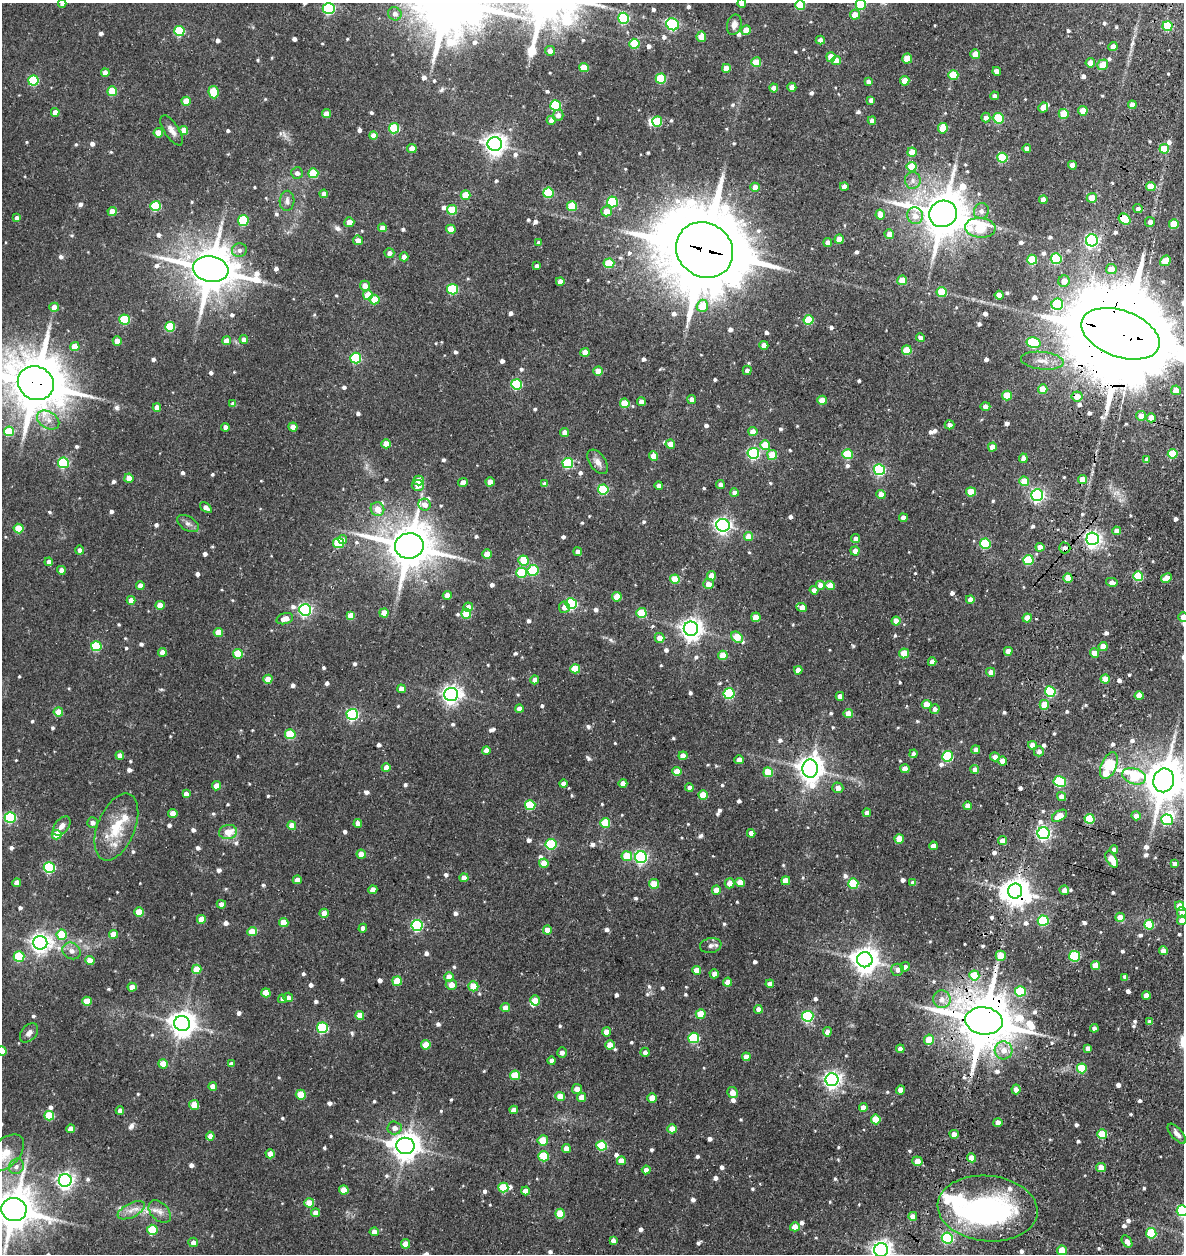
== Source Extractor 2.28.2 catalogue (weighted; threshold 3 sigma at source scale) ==
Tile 10 of 4 x 4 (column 2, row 3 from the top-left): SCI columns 1401-2582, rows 1383-2634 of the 5387 x 5349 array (HDU 1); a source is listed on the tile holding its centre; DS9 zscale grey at full resolution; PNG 1186 x 1256 px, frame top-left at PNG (2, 3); each listed source drawn as its Kron ellipse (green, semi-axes under 4 px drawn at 4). Shown black and unused: <1% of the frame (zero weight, under 3 of 5 exposures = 11% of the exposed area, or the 3 px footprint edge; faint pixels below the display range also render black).
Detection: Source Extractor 2.28.2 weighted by HDU 2 'WHT'; one run over the whole footprint, this tile lists its part. Background 0.122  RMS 0.0079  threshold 0.0357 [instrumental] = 3 sigma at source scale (4.5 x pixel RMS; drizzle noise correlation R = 1.50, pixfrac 1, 0.05/0.05 arcsec/px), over >= 5 px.
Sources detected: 860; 8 inside a brighter object's white glare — neither listed nor drawn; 8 inside a brighter listed object's ellipse — not listed separately; of the other 844, all 500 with FLUX_AUTO >= 3.15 (the completeness limit of this list) listed and drawn (344 fainter detections not listed), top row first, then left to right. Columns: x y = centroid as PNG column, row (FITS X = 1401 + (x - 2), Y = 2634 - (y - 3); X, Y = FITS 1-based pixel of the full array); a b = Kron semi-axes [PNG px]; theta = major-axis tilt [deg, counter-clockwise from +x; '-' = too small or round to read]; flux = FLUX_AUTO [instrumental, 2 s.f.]
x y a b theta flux
742 3 4 4 - 8.4
62 4 4 4 - 3.2
861 4 5 5 - 38
800 5 5 5 - 27
329 8 6 5 - 98
395 14 7 6 - 3.7
855 15 5 5 - 8.8
623 18 6 5 - 68
672 24 6 5 - 94
734 25 10 7 75 4.8
1168 26 5 5 - 38
746 30 5 4 - 8.6
179 31 5 5 - 45
701 37 5 5 - 12
820 40 5 4 - 3.6
634 44 5 5 - 24
1113 47 4 4 - 6.3
550 51 5 5 - 5.9
975 54 5 4 - 11
831 57 5 4 - 10
907 59 5 5 - 17
836 60 5 4 - 9.8
756 62 5 5 - 18
1090 63 4 4 - 9.1
1103 65 6 5 - 13
584 68 5 4 - 16
726 68 4 4 - 7.5
997 71 4 4 - 5.8
105 73 4 4 - 7.4
953 75 5 5 - 25
661 79 5 5 - 43
33 81 5 5 - 53
905 81 5 4 - 12
868 82 4 4 - 3.4
792 87 4 4 - 7
774 88 4 4 - 6.1
112 91 5 5 - 22
213 92 6 5 - 25
994 96 4 4 - 3.3
871 100 4 4 - 3.2
186 101 4 4 - 14
556 105 5 5 - 55
1132 105 4 4 - 7.6
1043 107 5 4 - 7.8
1083 111 5 4 - 13
55 112 4 4 - 6.1
326 114 4 4 - 9.3
1064 114 5 5 - 19
558 115 5 5 - 4.2
986 118 5 4 - 3.7
998 118 5 5 - 44
551 120 4 4 - 6
872 120 4 4 - 4.3
657 122 5 5 - 30
394 128 5 5 - 41
943 128 5 4 - 13
172 130 17 7 -57 5.1
184 130 4 4 - 11
158 133 4 4 - 13
373 136 4 4 - 7.4
495 144 7 7 - 500
412 148 5 4 - 8.2
1027 148 4 4 - 4
1164 149 5 5 - 26
912 152 4 4 - 12
1002 158 5 5 - 34
1072 165 4 4 - 9
912 167 5 5 - 22
297 173 6 5 - 3.2
313 173 5 5 - 32
913 180 8 8 - 3.7
844 186 4 4 - 4.9
755 187 4 4 - 7.3
1151 187 4 4 - 13
548 193 5 5 - 40
324 194 4 4 - 4.8
466 195 5 4 - 17
1092 198 5 5 - 12
1043 200 4 4 - 4.9
287 201 10 7 86 3.3
612 202 5 5 - 58
156 206 5 5 - 42
572 206 5 5 - 32
1138 209 4 4 - 3.4
452 210 5 5 - 28
112 211 4 4 - 11
606 211 5 5 - 9.2
981 211 8 7 - 3.2
943 214 14 13 - 3000
880 215 5 5 - 9.6
915 216 8 8 - 7.2
17 218 4 4 - 3.4
1125 219 6 5 - 28
243 220 5 5 - 44
349 222 5 5 - 5.9
1150 222 5 5 - 4.1
1174 224 5 5 - 19
383 228 4 4 - 7.3
980 228 15 10 -5 40
451 229 5 4 - 13
889 234 5 5 - 6
839 239 4 4 - 12
358 240 5 4 - 6.9
1092 240 6 6 - 180
539 243 4 4 - 3.7
828 243 4 4 - 6.8
239 250 7 7 - 3.2
705 250 30 26 -37 9000
389 253 5 4 - 3.9
404 257 4 4 - 5.4
1056 259 5 5 - 53
1032 260 5 5 - 33
1165 261 6 4 39 18
609 263 5 5 - 24
537 266 4 4 - 3.4
211 269 18 12 -9 3100
1111 269 5 5 - 13
902 280 5 5 - 15
560 281 4 4 - 4.9
1064 281 6 5 - 7.6
365 286 5 5 - 7.6
452 289 5 5 - 51
942 292 5 5 - 29
368 295 5 5 - 18
999 295 4 4 - 10
374 300 5 5 - 17
1057 304 6 5 - 62
702 306 6 5 - 20
54 307 5 4 - 7.3
125 319 5 5 - 43
809 320 5 5 - 32
170 327 5 5 - 31
1120 334 41 23 -20 24000
921 338 4 4 - 3.2
244 339 4 4 - 3.9
117 341 4 4 - 8.3
226 341 4 4 - 7.7
1034 343 7 5 -14 47
764 345 4 4 - 7.3
75 347 4 4 - 14
907 350 5 5 - 24
585 352 4 4 - 8.8
356 358 5 5 - 58
1042 361 21 9 -6 8.2
747 370 4 4 - 3.7
598 371 4 4 - 11
36 383 18 16 -29 4500
516 384 5 5 - 57
1043 389 4 4 - 15
1176 390 5 5 - 13
1007 395 5 5 - 22
1077 396 5 5 - 9.5
692 399 4 4 - 4.3
822 400 4 4 - 14
641 401 4 4 - 4.9
625 403 5 5 - 21
233 404 4 4 - 3.2
985 406 5 4 - 4.5
157 408 4 4 - 5.3
1141 416 5 5 - 6.9
1151 418 5 4 - 9.5
48 420 12 8 -33 5.9
949 425 5 4 - 4
225 427 4 4 - 3.4
293 427 4 4 - 7.9
9 431 5 5 - 28
565 432 4 4 - 5.6
753 432 4 4 - 7.6
386 444 4 4 - 12
670 444 4 4 - 7.4
765 445 5 5 - 22
992 447 4 4 - 8.1
753 453 5 5 - 98
847 454 5 5 - 36
1173 454 5 5 - 30
772 455 5 5 - 19
653 456 4 4 - 11
1023 458 5 4 - 4.7
1147 460 4 4 - 5.1
598 462 14 8 -55 5
63 463 5 5 - 61
568 463 5 5 - 53
879 470 5 5 - 88
129 478 4 4 - 7.5
419 480 5 5 - 8.5
1083 480 5 4 - 12
1024 481 5 4 - 17
490 482 4 4 - 9.3
463 483 5 4 - 5
545 484 4 4 - 3.7
720 484 4 4 - 3.7
418 485 6 5 - 7.2
659 486 4 4 - 3.2
603 489 5 5 - 53
734 492 4 4 - 4.1
971 492 5 4 - 18
881 494 4 4 - 9.1
1037 495 6 6 - 160
425 505 6 6 - 5.9
206 508 7 4 -39 3.7
377 509 7 6 - 9.9
903 518 4 4 - 4.5
188 524 12 7 -31 3.2
723 525 7 6 - 270
19 529 5 5 - 21
1116 531 4 4 - 4.7
749 536 4 4 - 11
856 539 4 4 - 4
1093 539 6 6 - 280
342 540 5 4 - 4.1
339 543 5 5 - 31
985 544 5 5 - 51
409 546 14 13 - 3000
1040 547 4 4 - 8.4
1065 548 5 5 - 4.8
80 550 4 4 - 3.3
855 551 4 4 - 7.3
578 552 4 4 - 4.5
487 554 4 4 - 12
1028 560 5 5 - 43
524 561 5 5 - 27
49 562 4 4 - 3.8
61 570 4 4 - 5
533 570 5 5 - 44
521 573 5 5 - 34
711 576 4 4 - 11
1138 576 5 5 - 38
1068 578 4 4 - 13
1166 578 6 4 29 9.7
675 579 5 4 - 18
1112 582 5 4 - 4.1
708 584 5 5 - 6.1
140 585 4 4 - 5.7
820 585 4 4 - 7.5
830 586 5 4 - 9.3
814 590 4 4 - 3.9
447 595 4 4 - 5.3
617 597 4 4 - 13
970 599 4 4 - 5.3
131 600 4 4 - 5.9
571 604 5 5 - 87
160 605 4 4 - 10
468 607 5 4 - 6.8
564 607 5 5 - 5.5
802 607 5 4 - 7.1
305 610 6 6 - 160
384 613 4 4 - 9.6
641 613 5 5 - 24
466 614 5 5 - 19
351 616 4 4 - 12
756 617 4 4 - 12
1183 617 5 4 - 5.1
1027 618 4 4 - 12
285 619 8 5 17 8
896 621 4 4 - 6.7
691 629 7 7 - 540
218 632 4 4 - 13
737 637 6 5 - 20
660 638 5 4 - 7.1
96 646 5 5 - 45
1103 647 4 4 - 11
1008 651 4 4 - 6.5
162 652 4 4 - 5.8
904 653 5 5 - 17
1094 653 4 4 - 8.9
238 654 5 5 - 29
723 655 5 4 - 12
932 662 4 4 - 6.5
575 669 5 4 - 21
798 670 4 4 - 5.7
991 672 4 4 - 5.3
268 679 4 4 - 9.4
1105 679 4 4 - 11
535 680 4 4 - 6.6
401 689 4 4 - 6.5
1050 691 5 5 - 56
451 694 7 6 - 380
729 694 5 5 - 70
840 696 4 4 - 4.4
1139 696 4 4 - 10
927 704 5 4 - 13
1044 705 5 4 - 16
519 709 4 4 - 4.4
935 709 5 4 - 3.6
58 712 5 4 - 13
352 714 5 5 - 120
848 714 5 4 - 12
290 734 5 5 - 38
1032 745 4 4 - 6.3
486 750 4 4 - 6.5
976 750 4 4 - 4.3
1039 751 5 5 - 3.3
913 754 4 4 - 3.3
120 755 4 4 - 4.5
683 756 4 4 - 7.8
948 756 5 5 - 57
995 757 5 4 - 5.5
739 760 4 4 - 7.9
1002 761 4 4 - 7.9
1109 766 14 7 66 75
386 768 4 4 - 7.8
810 768 9 8 - 800
905 769 4 4 - 8
974 769 4 4 - 3.4
677 771 4 4 - 11
768 772 5 4 - 23
1134 776 12 7 -18 38
1164 780 12 10 72 2500
1060 781 6 5 - 71
623 783 4 4 - 6.4
564 784 4 4 - 5
217 786 4 4 - 10
689 788 4 4 - 4
838 788 5 5 - 5.2
186 794 4 4 - 5.1
703 795 5 4 - 15
1062 797 4 4 - 6.4
530 805 5 5 - 39
967 806 4 4 - 5.9
173 813 5 4 - 6.7
867 813 4 4 - 3.7
1059 816 8 5 32 13
1136 816 5 4 - 5.4
10 817 5 5 - 80
1089 819 5 5 - 32
1167 820 5 5 - 45
92 823 5 5 - 3.4
358 823 4 4 - 5.2
605 823 5 5 - 29
62 826 11 6 50 4.4
292 826 4 4 - 8.5
116 827 35 18 68 28
228 832 9 7 13 11
751 833 4 4 - 5.6
1044 833 6 6 - 190
57 835 5 5 - 17
899 839 5 4 - 14
1003 841 4 4 - 8
551 844 5 5 - 54
933 846 4 4 - 6.8
1114 850 4 4 - 5.6
361 854 5 4 - 10
627 856 5 5 - 22
641 857 6 6 - 160
1112 859 9 5 -61 14
544 863 5 4 - 9.8
1175 864 4 4 - 4.5
49 868 5 5 - 69
464 878 4 4 - 6.8
297 880 4 4 - 5.6
786 881 4 4 - 11
740 882 4 4 - 13
17 883 4 4 - 6.9
729 883 5 5 - 6.8
913 883 4 4 - 3.5
654 884 5 4 - 16
853 884 5 5 - 39
373 890 4 4 - 5.4
716 890 4 4 - 9.5
1064 890 5 4 - 5.9
1015 891 7 7 - 840
221 904 4 4 - 3.4
1179 906 5 4 - 9.2
139 912 5 4 - 18
1182 912 5 5 - 3.8
324 913 4 4 - 9.6
1120 917 5 4 - 8.7
201 919 4 4 - 12
1182 920 5 4 - 8.1
1043 921 5 5 - 56
284 923 5 4 - 17
417 925 6 5 - 99
1149 925 5 5 - 35
363 928 4 4 - 3.2
547 930 4 4 - 9.1
252 932 5 4 - 17
113 934 4 4 - 10
62 935 5 5 - 30
40 943 7 7 - 410
711 945 11 7 10 3.2
72 951 9 8 - 4.3
1163 951 4 4 - 5.6
19 956 5 5 - 45
1001 956 5 5 - 12
1074 956 5 5 - 59
865 960 8 7 - 820
90 961 4 4 - 10
1095 966 4 4 - 12
905 967 5 4 - 3.4
197 969 5 4 - 17
697 970 4 4 - 10
897 970 6 6 - 3.4
714 974 4 4 - 3.9
974 975 5 5 - 24
449 977 5 5 - 7.9
1125 977 4 4 - 3.3
397 981 5 5 - 19
728 982 4 4 - 8.2
770 984 4 4 - 5
451 985 5 5 - 7.5
473 986 5 5 - 22
132 987 4 4 - 7.8
1020 991 5 5 - 41
266 993 4 4 - 14
1146 995 4 4 - 8.2
288 997 5 4 - 4
282 999 4 4 - 3.3
942 999 9 8 - 5.6
535 1000 5 4 - 11
87 1001 5 4 - 16
505 1008 5 4 - 7.9
758 1009 4 4 - 4.5
701 1014 5 5 - 17
360 1015 4 4 - 12
808 1016 5 5 - 84
984 1021 19 13 -7 5000
1150 1022 4 4 - 4.4
182 1023 8 7 - 790
322 1028 5 5 - 67
1094 1028 4 4 - 3.6
606 1032 4 4 - 9.9
827 1032 4 4 - 5
29 1033 11 7 49 3.9
694 1038 5 5 - 56
929 1040 5 5 - 17
426 1045 5 4 - 15
610 1045 5 4 - 9.4
1088 1048 4 4 - 3.3
900 1049 4 4 - 4.5
1004 1050 9 9 - 7.9
2 1051 5 4 - 15
562 1052 5 4 - 3.6
645 1052 4 4 - 3.2
746 1057 4 4 - 7.2
552 1061 4 4 - 4.6
163 1064 5 4 - 9.8
231 1064 4 4 - 3.4
1082 1068 5 5 - 31
515 1075 5 5 - 22
832 1080 6 6 - 310
213 1086 4 4 - 7.3
577 1089 5 5 - 6
1016 1089 5 4 - 4.4
900 1090 4 4 - 6.8
733 1093 5 5 - 7.1
301 1095 5 5 - 19
560 1097 5 4 - 14
582 1097 4 4 - 8.6
652 1098 4 4 - 12
194 1105 5 5 - 14
863 1107 4 4 - 6.4
120 1110 4 4 - 4.2
514 1110 4 4 - 6.6
49 1116 5 5 - 26
876 1119 5 5 - 20
998 1122 4 4 - 6.1
394 1128 7 6 - 4.7
71 1129 4 4 - 6.5
672 1129 4 4 - 11
954 1134 4 4 - 5.6
1102 1134 5 4 - 24
1177 1134 12 5 -49 3.3
210 1136 4 4 - 7.4
543 1140 5 5 - 15
405 1146 9 8 - 980
601 1146 5 5 - 37
566 1148 4 4 - 7.2
5 1153 23 13 43 20
270 1154 4 4 - 9.1
544 1156 5 5 - 35
972 1158 4 4 - 8.4
621 1161 4 4 - 9.2
917 1161 5 5 - 7.1
16 1166 8 7 - 3.5
1101 1167 5 4 - 8.9
646 1170 4 4 - 5.4
65 1180 6 6 - 310
503 1187 5 5 - 28
344 1190 5 4 - 14
525 1191 4 4 - 6.9
309 1203 5 4 - 13
988 1208 50 33 -6 160
14 1210 12 11 - 2500
131 1210 14 7 27 6.1
1182 1211 5 5 - 80
160 1212 13 8 -46 5.3
316 1213 4 4 - 6.7
560 1214 5 5 - 23
913 1216 4 4 - 7.1
795 1227 5 4 - 8.6
152 1230 5 5 - 32
374 1232 4 4 - 5.6
1151 1233 5 5 - 41
947 1238 5 5 - 65
613 1240 4 4 - 3.4
1127 1241 7 4 -57 4.4
193 1242 4 4 - 4.6
405 1244 4 4 - 11
881 1250 7 7 - 450
1062 1250 5 4 - 18
Overlapping masked pixels (flux is a lower limit): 11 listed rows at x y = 1125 219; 705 250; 1120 334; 36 383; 1077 396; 1065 548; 1044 705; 1015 891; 984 1021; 954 1134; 947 1238
Isophote crosses this tile's border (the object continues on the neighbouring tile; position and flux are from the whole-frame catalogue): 18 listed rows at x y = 742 3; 62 4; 861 4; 800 5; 623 18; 1120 334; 36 383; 1183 617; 1164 780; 1182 912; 1182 920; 2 1051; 1177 1134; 5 1153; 988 1208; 14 1210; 1182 1211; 881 1250